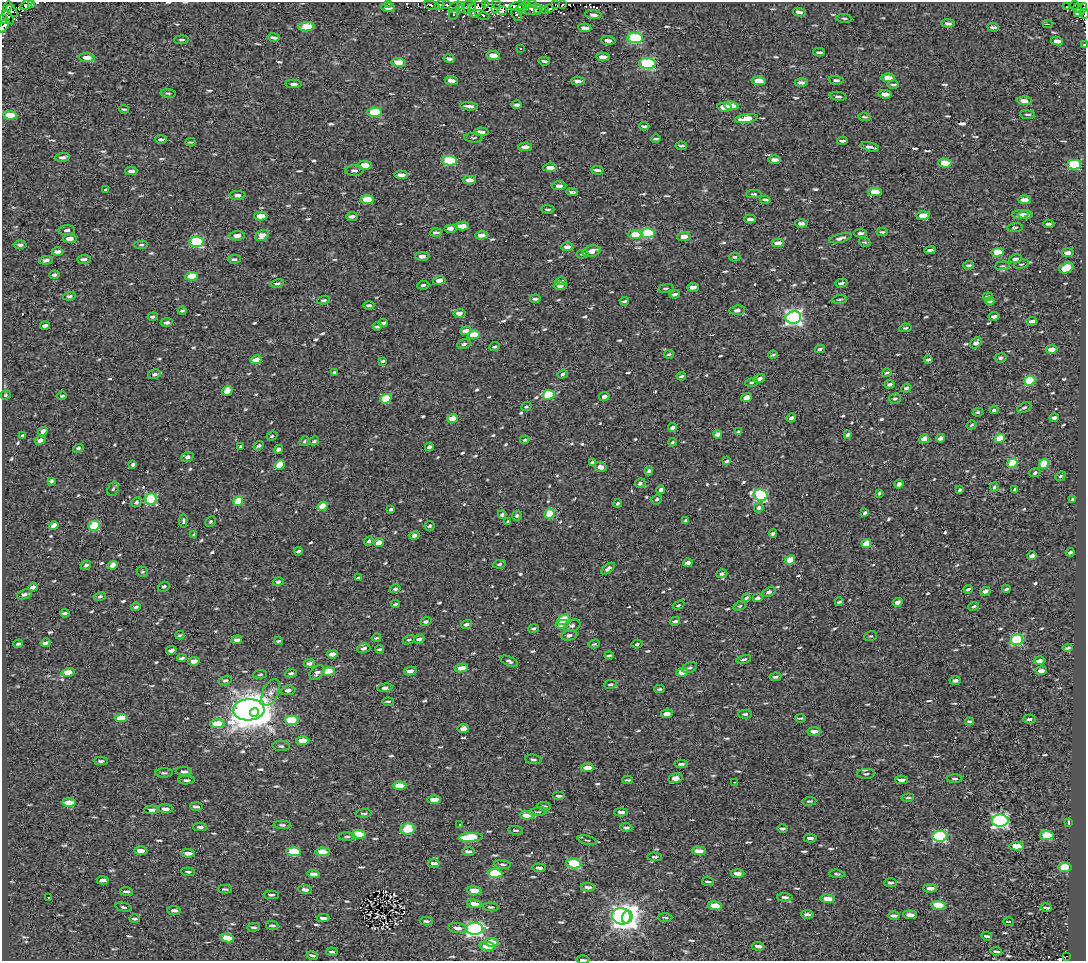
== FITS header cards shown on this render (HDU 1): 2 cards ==
NAXIS1  =                 1084
NAXIS2  =                  959

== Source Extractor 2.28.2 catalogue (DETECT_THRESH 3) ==
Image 1084 x 959 px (HDU 1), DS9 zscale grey, 1 PNG px = 1 image px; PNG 1088 x 963 px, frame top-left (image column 1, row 959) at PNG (2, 2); each listed source drawn as its Kron ellipse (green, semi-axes under 4 px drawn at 4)
Background 1.57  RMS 4.8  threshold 14.4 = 3 sigma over >= 5 px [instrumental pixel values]
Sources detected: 730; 8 with non-positive FLUX_AUTO (blend fragments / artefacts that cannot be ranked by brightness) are neither listed nor drawn; of the other 722, the 500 brightest by FLUX_AUTO listed and drawn (222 fainter detections omitted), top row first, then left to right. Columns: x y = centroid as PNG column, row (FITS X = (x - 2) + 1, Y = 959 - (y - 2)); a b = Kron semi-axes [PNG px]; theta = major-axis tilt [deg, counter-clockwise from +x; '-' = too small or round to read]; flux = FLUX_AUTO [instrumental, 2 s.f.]
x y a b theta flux
388 3 3 2 - 540
32 4 4 3 - 680
485 4 3 2 - 980
496 4 4 3 - 2900
533 4 4 2 - 850
555 4 3 2 - 800
563 4 4 2 - 730
26 5 7 4 32 3300
432 5 7 3 -20 670
440 5 5 3 - 1700
446 5 4 4 - 690
526 5 3 2 - 500
1075 5 4 2 - 1800
518 6 8 3 10 1900
1067 6 2 2 - 550
8 7 6 3 58 760
456 7 7 4 24 4600
461 7 5 3 - 5700
467 7 9 6 17 3900
388 8 7 4 -5 2100
471 8 3 2 - 3400
478 8 11 6 55 2700
495 8 3 3 - 6500
522 8 5 3 - 1500
550 8 3 3 - 7200
1077 8 5 2 - 2600
533 9 8 5 18 4000
502 10 5 4 - 780
1081 10 8 4 47 13000
12 11 7 3 -49 11000
538 11 3 3 - 1300
545 11 3 3 - 430
799 12 6 3 -12 1000
453 14 6 3 69 540
1085 14 5 2 - 1100
482 15 7 2 -22 970
517 15 7 3 -52 570
593 15 8 4 -8 1300
8 17 8 3 -54 5900
844 18 8 3 -5 430
4 19 5 3 - 600
948 23 6 3 -6 930
1048 24 5 3 - 460
4 25 8 3 58 2600
306 27 8 4 6 8300
993 27 6 3 -4 800
585 28 6 3 -6 1600
273 37 6 3 -10 890
635 38 8 5 -8 36000
181 40 7 3 5 500
608 40 7 4 -4 1500
1057 41 6 4 -8 1500
1084 45 4 2 - 700
520 48 3 2 - 810
819 52 5 3 - 550
493 55 7 4 -8 4100
603 57 7 3 -3 2600
87 58 8 4 -4 3200
449 59 6 3 -10 690
544 61 6 3 -7 540
398 62 7 4 -6 5500
647 64 8 5 -2 36000
888 78 7 4 -5 3300
451 80 6 3 -7 1800
836 80 7 3 -3 660
578 81 7 3 -3 1300
759 81 7 4 -7 5200
801 82 6 4 1 1100
294 84 8 3 -2 1100
893 84 6 2 1 600
168 93 7 3 -5 430
885 94 6 3 -5 2600
838 96 8 4 -7 750
1024 101 7 4 -3 2300
517 105 5 3 - 690
469 106 9 3 -6 1400
731 106 7 4 -8 4700
724 107 7 4 -8 5700
124 109 5 2 - 440
375 112 7 4 -3 16000
10 115 7 4 -5 6600
1028 115 7 3 -7 570
865 117 6 3 -6 430
746 119 11 4 9 6400
644 126 5 3 - 450
481 132 7 4 -1 2100
473 138 9 5 -4 550
161 139 6 3 -1 680
656 139 4 2 - 490
842 141 5 2 - 540
190 142 5 2 - 460
681 146 6 3 -3 640
525 147 7 3 0 1600
870 147 9 3 -12 1200
62 157 7 4 7 1000
775 160 6 3 0 1600
450 161 7 4 -3 23000
945 163 7 4 -2 6900
365 165 7 4 -2 4800
1074 165 7 5 0 18000
550 168 7 3 2 2900
597 170 6 3 -5 990
131 171 6 3 1 1100
354 171 9 5 -1 940
401 175 7 3 -2 1800
469 180 7 4 0 2400
559 186 7 4 2 1400
106 189 3 3 - 850
572 192 6 3 -5 560
875 192 7 4 -1 5000
754 194 7 4 0 570
238 195 8 4 -1 1200
367 200 7 4 1 10000
765 200 5 2 - 520
1024 200 6 3 -1 2900
548 209 6 3 -1 570
1020 214 8 4 4 2000
923 215 6 4 1 4300
1026 215 7 4 -1 2100
261 216 6 4 2 3700
352 216 6 3 3 950
750 219 6 3 1 1000
801 223 6 3 -2 1500
1049 224 5 3 - 680
462 226 6 4 1 4800
1015 227 8 3 5 450
450 228 6 4 0 1300
67 230 8 5 2 880
882 232 5 3 - 470
436 233 6 3 3 970
648 233 7 5 1 19000
861 233 6 4 -2 800
635 234 7 4 2 5700
481 235 6 3 4 2800
237 236 8 4 4 2000
262 236 7 5 29 3300
684 237 7 4 7 3000
70 238 7 4 4 2700
840 238 12 4 14 1000
197 242 7 5 -5 29000
865 242 6 4 -18 440
778 243 6 4 1 2100
20 245 6 4 3 840
141 245 7 4 2 550
567 247 6 3 2 1700
930 250 6 3 6 820
591 251 9 5 12 2600
57 252 6 3 1 1600
998 252 6 4 3 7100
1068 253 6 4 4 1900
582 254 6 3 16 440
422 256 7 4 0 1800
735 257 6 4 -1 510
84 259 7 4 2 1000
234 259 6 4 5 620
1015 259 6 4 8 770
46 260 7 4 4 1200
1021 264 8 4 14 470
968 265 5 3 - 620
1003 266 7 3 5 450
1066 268 7 5 24 7100
54 275 5 3 - 780
192 276 6 4 7 7500
439 280 6 4 8 1900
561 281 5 3 - 510
841 283 6 4 17 750
277 284 7 4 12 650
423 285 6 4 8 550
560 286 6 3 7 1100
693 287 6 3 6 2100
666 288 8 4 12 580
675 294 5 3 - 750
69 296 6 4 11 710
988 297 5 3 - 730
535 299 5 3 - 700
324 300 6 3 8 660
839 300 7 3 6 460
624 301 4 2 - 490
990 301 4 3 - 630
369 305 5 3 - 650
737 310 8 4 7 1400
182 311 4 3 - 500
459 313 6 4 5 2000
994 316 5 3 - 1200
153 317 5 3 - 610
793 317 8 6 12 120000
1032 321 5 3 - 1200
167 322 6 4 9 1000
383 323 5 3 - 480
45 325 5 3 - 1100
377 326 5 3 - 770
905 328 6 4 11 560
466 331 5 4 - 2200
474 335 6 4 12 6500
976 343 6 5 - 1300
464 344 7 5 12 820
494 347 5 3 - 540
820 349 5 3 - 600
1052 349 6 4 10 3000
669 354 5 3 - 480
773 355 4 3 - 520
1000 358 6 4 8 550
256 360 5 4 - 4700
928 360 4 3 - 610
383 361 4 3 - 490
335 372 4 3 - 470
887 373 5 3 - 570
154 374 6 5 - 870
563 374 5 4 - 540
681 376 5 3 - 560
759 379 6 4 20 1600
1030 381 6 4 22 16000
752 382 6 4 16 500
890 384 5 4 - 780
906 388 5 4 - 970
227 391 5 4 - 4000
6 395 5 4 - 480
548 395 6 5 - 15000
62 396 5 3 - 480
604 396 5 4 - 1400
746 397 5 4 - 3000
386 399 6 4 21 13000
895 399 6 5 - 630
526 407 5 4 - 430
1024 407 7 4 28 650
994 410 4 3 - 680
978 412 5 4 - 460
791 418 4 3 - 900
1054 418 4 3 - 1100
453 419 5 4 - 4900
972 425 5 4 - 470
672 428 4 3 - 1200
43 431 5 4 - 2000
738 432 4 4 - 430
717 434 5 4 - 1400
23 435 4 3 - 560
848 435 4 3 - 920
272 436 5 3 - 530
941 438 5 4 - 1500
1000 438 5 4 - 9700
924 439 5 4 - 3100
40 440 5 4 - 1500
525 440 4 4 - 460
304 441 5 4 - 440
314 441 5 4 - 650
673 442 4 3 - 430
259 446 5 3 - 570
240 447 3 3 - 500
429 447 4 3 - 880
78 448 5 4 - 680
278 449 5 4 - 1300
187 457 6 5 - 990
727 461 4 3 - 520
593 463 4 3 - 940
1012 463 5 4 - 15000
133 464 4 3 - 720
1044 464 5 4 - 11000
280 465 5 4 - 6100
601 467 6 5 - 1800
649 471 4 4 - 700
1035 473 5 4 - 740
1060 476 5 4 - 560
51 481 4 3 - 870
640 483 5 5 - 900
899 484 4 4 - 1600
994 487 4 3 - 460
113 489 7 5 71 690
1015 489 4 3 - 670
661 490 4 4 - 1200
960 490 3 3 - 540
879 493 4 2 - 490
761 495 7 6 - 40000
151 499 6 5 - 31000
657 499 5 4 - 530
1073 499 4 3 - 610
238 501 5 4 - 12000
136 502 5 4 - 890
618 503 4 3 - 500
323 506 5 4 - 7800
759 508 5 4 - 740
391 509 3 3 - 610
865 513 4 3 - 700
502 514 4 3 - 860
549 514 5 4 - 8000
517 516 5 4 - 690
685 520 3 3 - 480
183 521 7 3 88 620
508 521 4 3 - 500
210 522 5 5 - 560
54 526 5 4 - 3400
94 526 5 5 - 19000
429 526 5 5 - 560
194 534 4 3 - 440
773 534 4 3 - 1200
414 535 5 4 - 1300
369 541 5 3 - 730
379 542 5 4 - 3400
866 544 5 4 - 5100
298 551 4 3 - 610
1070 552 4 3 - 830
1032 556 5 3 - 2200
790 560 5 4 - 7000
688 563 4 4 - 1900
499 564 6 4 9 570
86 565 5 4 - 860
113 565 5 4 - 2700
608 569 8 4 37 1000
142 572 5 5 - 470
722 574 5 4 - 870
358 578 4 3 - 660
278 582 5 4 - 840
33 587 5 3 - 1200
164 587 6 4 17 750
395 589 5 4 - 670
968 589 4 3 - 770
1006 589 4 3 - 490
985 591 5 3 - 1500
769 592 7 4 21 1100
24 594 8 5 20 1000
100 596 6 4 17 540
746 598 4 3 - 530
758 598 5 3 - 900
839 602 4 3 - 440
898 602 5 4 - 1700
395 604 4 3 - 430
679 605 6 4 19 520
740 606 6 4 25 530
974 606 5 4 - 540
136 607 5 3 - 580
65 613 5 3 - 620
563 620 6 4 24 13000
675 621 5 3 - 1200
426 622 5 4 - 790
466 624 5 4 - 1100
562 624 6 4 11 3000
572 626 8 6 22 910
533 628 5 4 - 580
180 635 4 3 - 430
569 635 8 5 13 1500
870 636 7 5 17 540
376 638 5 3 - 430
419 639 5 3 - 1400
237 640 5 3 - 1400
409 640 6 4 26 600
1017 640 6 5 - 32000
279 641 4 3 - 590
46 643 5 3 - 1100
18 644 5 3 - 570
594 644 5 3 - 450
637 644 5 3 - 480
364 648 7 4 15 1400
1068 648 5 2 - 530
379 649 4 3 - 550
171 650 5 3 - 1500
332 654 5 4 - 2000
609 655 4 3 - 500
182 658 5 2 - 490
744 659 7 3 15 640
194 661 6 3 9 2400
509 661 9 4 -24 760
1039 661 5 3 - 2100
309 663 5 4 - 980
461 668 6 3 9 3800
689 668 8 5 24 680
329 671 6 4 8 9100
410 671 6 4 10 1600
1041 671 6 3 6 1600
68 672 7 4 14 4400
682 672 6 4 8 5400
291 673 6 4 7 690
317 673 8 6 44 970
260 674 7 4 6 470
775 677 6 3 9 790
955 680 5 3 - 1200
225 681 7 4 15 650
610 684 6 3 10 470
385 688 7 4 7 1000
660 689 5 3 - 590
288 690 7 4 4 1300
271 692 14 8 65 2000
388 701 6 3 0 450
249 710 16 10 3 940000
254 712 4 2 - 67000
667 714 6 3 6 2600
745 714 7 4 0 700
121 718 6 4 5 5500
800 718 5 2 - 460
1029 719 6 3 2 750
291 720 7 4 3 15000
969 721 4 3 - 450
217 724 7 4 5 8000
463 728 6 4 6 1400
814 731 7 4 1 1700
303 741 6 4 2 4000
281 746 8 5 -2 710
533 759 8 4 -8 680
101 761 7 3 -2 620
681 764 6 3 3 650
587 768 7 3 1 4000
184 771 8 4 -3 1000
164 773 8 5 -1 630
866 774 9 5 2 710
675 778 7 4 12 2500
955 779 8 3 0 560
186 780 8 3 1 810
628 780 5 3 - 480
901 780 6 3 -1 1500
734 782 3 2 - 820
400 786 7 4 0 7300
559 796 6 3 0 550
908 798 6 3 4 540
434 800 7 4 0 4100
809 801 7 2 7 430
69 802 7 4 0 5200
544 806 7 4 -4 600
196 807 6 3 -5 1100
165 809 8 4 -3 1500
152 810 8 4 3 1200
538 812 9 3 8 470
621 812 7 3 -2 1000
364 813 8 3 4 480
527 815 7 4 0 5100
1000 821 8 6 0 97000
1069 822 4 3 - 710
282 825 9 4 -1 690
460 825 3 3 - 620
200 827 6 3 1 900
626 827 6 3 -5 800
782 828 5 3 - 570
408 829 7 5 10 12000
516 830 7 3 -7 490
359 834 7 4 -4 10000
1047 835 7 4 -1 13000
347 836 8 3 0 500
940 836 8 5 -1 44000
471 837 12 4 4 19000
810 838 6 3 -5 890
587 840 10 3 -14 510
1017 846 7 4 -2 6300
141 851 7 3 -2 2800
699 851 7 4 -3 3300
294 852 7 4 -3 17000
323 852 7 4 -3 7800
469 852 6 3 -1 1100
188 853 7 3 -6 2100
654 857 7 3 -1 580
434 863 6 3 -2 1100
503 864 8 3 -6 490
574 864 7 4 -4 24000
1065 867 7 4 -2 14000
539 868 6 3 -7 910
188 872 7 3 -5 550
495 873 7 4 -3 19000
737 873 7 3 -2 1700
313 874 6 3 -5 2900
837 874 8 4 -7 570
103 880 6 3 -3 1200
708 882 6 2 -6 560
890 883 6 3 0 630
588 887 7 3 -3 1100
930 888 7 3 1 1600
225 889 7 3 1 580
305 889 7 4 -5 1300
126 891 6 3 -8 780
474 891 7 4 -7 5800
271 895 7 3 0 700
785 897 8 4 -2 930
49 898 3 3 - 1300
828 899 7 4 -6 3800
474 904 7 4 -7 2500
938 905 7 4 -5 11000
715 906 7 4 -5 7400
123 907 8 4 -13 530
491 907 8 4 -4 600
1046 908 6 3 -14 930
174 910 7 4 -2 1100
807 915 6 3 -4 1100
910 915 7 3 -5 1900
621 916 9 8 - 340000
894 916 6 3 -1 870
627 917 6 5 - 120000
665 917 7 3 -1 430
323 918 6 3 -2 1100
135 919 5 2 - 510
426 921 6 3 -2 580
1009 922 5 3 - 3400
272 925 6 3 -8 750
254 927 6 3 3 550
457 928 9 5 -7 2000
475 929 8 6 -1 91000
987 936 5 3 - 570
227 938 7 4 -9 6400
492 942 7 4 -5 6100
487 946 8 4 -7 3800
758 946 6 3 -5 1200
996 951 6 2 -7 670
332 952 6 3 -6 710
312 955 6 3 -14 600
1067 956 2 2 - 900
583 960 6 2 -1 650
At the frame edge (FLAGS 8, measured only in part): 5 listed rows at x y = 26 5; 1085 14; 4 25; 1084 45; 583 960
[222 fainter detections neither listed nor drawn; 8 non-positive-flux detections neither listed nor drawn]